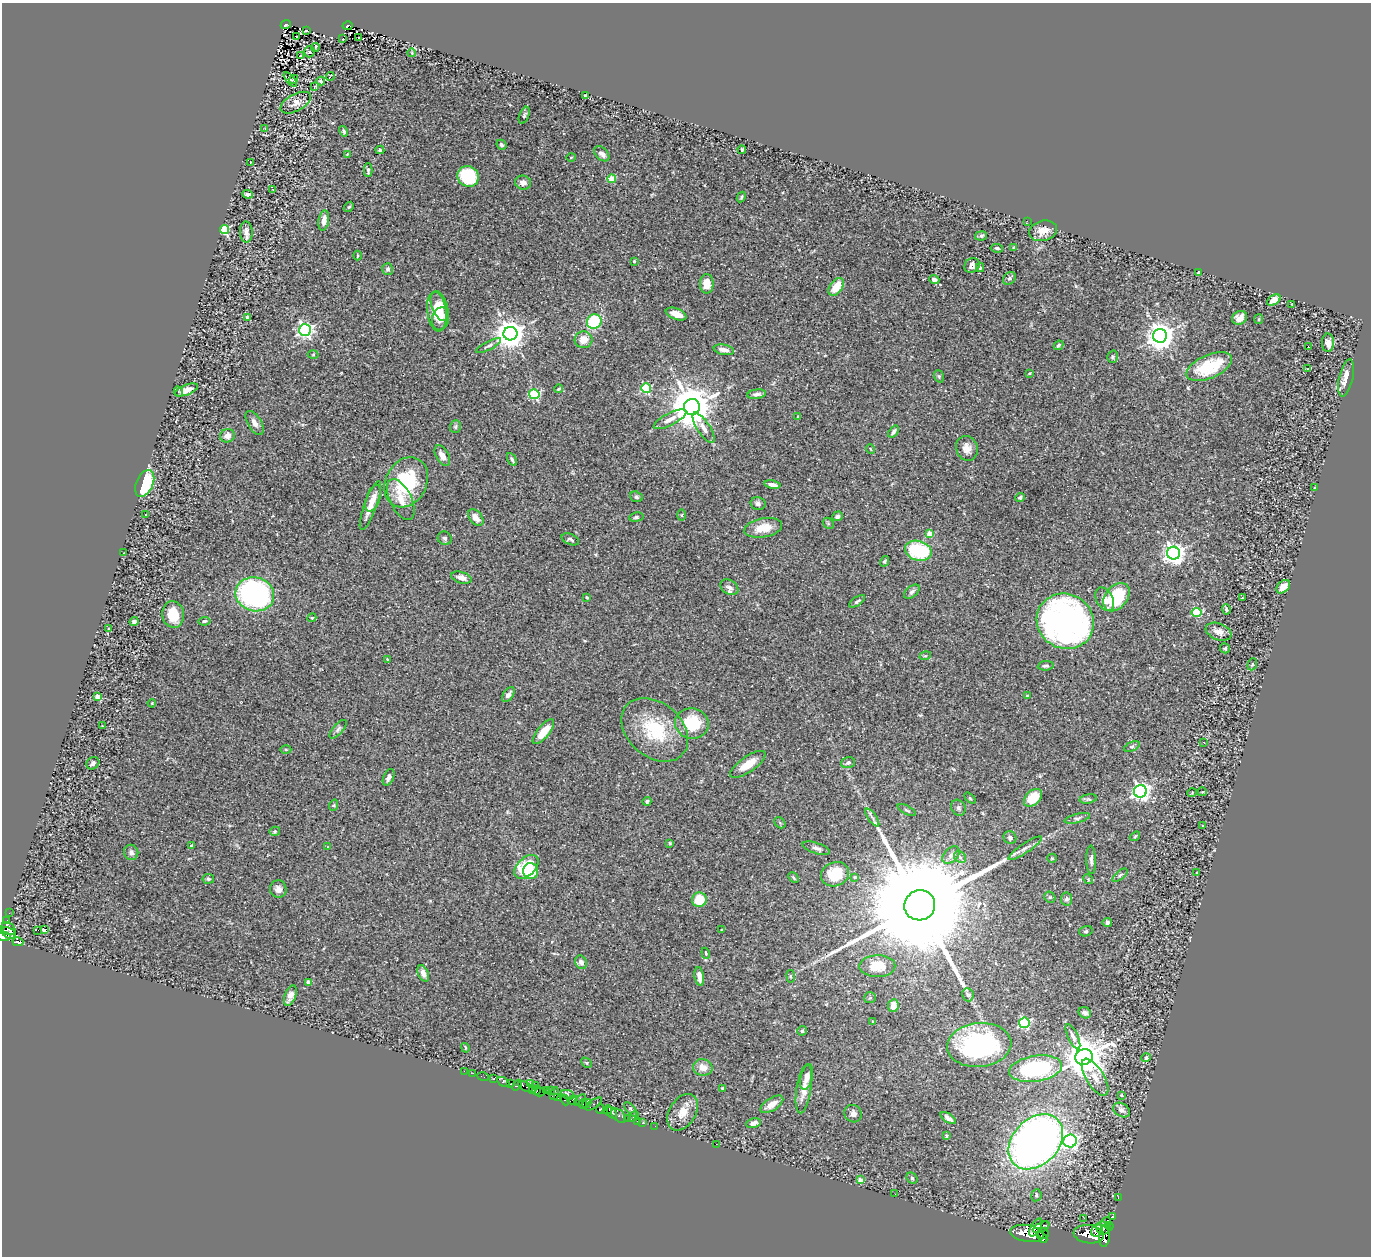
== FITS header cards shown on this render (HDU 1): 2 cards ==
NAXIS1  =                 1369
NAXIS2  =                 1254

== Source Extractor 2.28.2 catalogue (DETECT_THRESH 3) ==
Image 1369 x 1254 px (HDU 1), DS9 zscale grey, 1 PNG px = 1 image px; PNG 1373 x 1258 px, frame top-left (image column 1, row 1254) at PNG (2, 3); each listed source drawn as its Kron ellipse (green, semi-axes under 4 px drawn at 4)
Background 0.395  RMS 0.028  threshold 0.0851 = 3 sigma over >= 5 px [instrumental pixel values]
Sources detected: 303; all 303 listed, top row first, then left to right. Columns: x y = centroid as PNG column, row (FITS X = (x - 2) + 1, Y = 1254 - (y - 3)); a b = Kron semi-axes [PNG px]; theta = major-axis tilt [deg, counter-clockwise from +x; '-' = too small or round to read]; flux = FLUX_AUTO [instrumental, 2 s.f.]
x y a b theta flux
286 25 5 4 - 45
348 26 5 4 - 55
306 30 3 3 - 2.3
297 36 3 2 - 2.5
359 37 2 2 - 1.6
343 39 3 3 - 1.6
316 48 4 2 - 2
309 52 6 5 - 3.2
412 53 4 2 - 1.4
301 56 3 3 - 58
330 77 4 2 - 2.4
293 79 5 4 - 2.1
290 80 9 4 -50 2.9
321 81 4 3 - 3.7
315 87 4 3 - 1.6
585 96 4 3 - 7.1
296 103 16 8 28 14
524 115 9 4 68 4.3
265 128 2 2 - 1.2
344 131 5 4 - 3.6
501 145 5 4 - 3.6
380 150 4 4 - 2.5
742 150 4 4 - 3.2
347 154 4 2 - 1.2
602 154 9 6 -45 8.2
571 157 5 3 - 1.7
250 162 2 2 - 1.1
368 170 7 4 89 4.2
468 176 11 10 - 99
612 179 4 4 - 62
523 183 8 7 - 10
273 189 3 2 - 1.3
248 194 5 3 - 4.6
741 197 5 3 - 2.8
349 207 6 4 42 2.8
324 220 10 5 82 13
1027 221 2 2 - 36
224 230 4 4 - 170
1043 231 14 10 16 22
246 232 10 6 -87 8.9
981 236 6 4 11 4.2
997 248 6 4 -7 4.2
1014 248 3 3 - 8.7
357 256 5 2 - 1.9
634 261 3 3 - 2.8
972 265 8 7 - 13
980 268 4 4 - 1.6
388 269 6 5 - 4.9
1199 272 4 3 - 3.1
1009 278 7 5 44 4
934 279 5 4 - 9.6
707 284 10 7 -89 26
836 287 10 6 54 34
1274 300 7 4 32 17
1292 304 3 2 - 1.6
440 306 15 7 -70 32
437 312 20 9 -82 45
676 314 11 5 -21 19
247 317 4 3 - 5.8
1240 318 8 6 30 12
440 319 11 8 79 16
1259 319 5 4 - 2
594 321 7 7 - 100
305 330 6 6 - 590
510 334 7 7 - 3200
1160 336 7 7 - 2600
583 340 9 8 - 22
1328 343 9 6 -90 14
1059 345 5 4 - 3.6
489 346 14 3 27 4.4
1308 346 2 2 - 96
724 350 10 5 -11 13
313 354 5 3 - 1.9
1113 357 6 5 - 3
1209 367 24 11 24 92
1308 368 3 2 - 27
1030 373 4 3 - 1.5
939 376 6 4 -71 2.6
1346 378 19 7 78 16
646 388 5 5 - 140
558 389 4 3 - 2.1
186 390 12 5 21 19
179 392 5 3 - 1.9
534 394 5 5 - 150
757 394 9 4 7 6.3
692 407 8 8 - 8600
798 417 3 3 - 1.7
670 419 18 6 27 15
255 423 13 6 -59 11
455 426 6 5 - 3
703 428 17 6 -57 12
893 432 7 3 52 4.9
227 436 7 6 - 13
967 448 12 10 -70 15
871 449 5 3 - 1.4
442 456 11 6 -61 13
512 459 7 4 -60 3.8
406 482 26 20 63 140
145 483 14 8 66 93
772 485 8 3 -10 8.5
1314 487 4 3 - 1.7
636 497 6 5 - 4.2
373 498 14 6 70 15
1020 498 5 4 - 3
401 500 22 10 -64 25
758 504 7 6 - 5.8
370 506 26 6 70 23
146 515 2 2 - 1.1
682 515 5 3 - 1.9
837 516 5 4 - 5.4
636 517 7 4 7 3.8
476 518 9 6 -50 14
828 523 6 4 -46 2.4
763 528 19 9 10 33
929 534 4 4 - 25
445 538 7 6 - 5.2
570 539 9 5 -23 4.8
918 551 13 9 -16 140
124 553 2 2 - 1.1
1174 553 6 6 - 1300
885 561 5 4 - 2.5
461 578 10 5 -17 12
729 587 10 7 -32 9.9
1283 587 8 5 44 22
912 592 9 5 38 5.1
255 594 19 17 -15 360
587 597 4 3 - 2.4
1116 597 16 11 51 88
1242 598 2 2 - 1.4
1105 599 12 8 -61 13
857 601 9 4 34 4.4
1226 609 5 3 - 3.3
1196 612 5 4 - 110
173 615 13 11 -81 48
312 618 4 4 - 2.2
204 621 6 4 6 3.8
1065 621 29 27 -29 760
134 622 4 4 - 5.5
109 629 3 3 - 1.4
1219 632 13 8 -20 14
1225 648 5 5 - 3
925 656 6 3 17 2.1
387 659 3 2 - 1.6
1252 664 6 4 70 2.8
1046 666 8 4 6 4.1
508 695 8 5 53 6.8
98 696 4 4 - 21
1027 696 3 3 - 3.2
152 703 4 3 - 1.5
692 724 17 15 -10 83
103 726 4 3 - 1.2
338 729 11 5 49 5.6
655 730 37 27 -41 120
543 732 15 6 50 33
1204 742 2 2 - 1.3
1132 746 8 4 23 3.7
286 750 5 3 - 2.2
93 763 7 6 - 6
848 763 7 5 17 5.5
748 764 21 8 35 29
389 777 9 5 66 7.4
1140 791 6 6 - 870
1202 792 4 3 - 1.6
1192 793 4 3 - 1.4
970 798 6 4 -45 2.2
1033 798 10 7 45 44
1088 799 9 4 10 3.6
647 801 4 4 - 4.5
334 805 6 3 71 2.2
958 808 8 7 - 5.7
907 810 10 3 -27 2.8
872 818 10 2 -55 4.3
1077 818 13 4 14 5.3
780 823 6 4 -47 2.5
1202 826 2 2 - 1.4
275 831 5 4 - 2.4
1135 836 6 3 37 1.9
1010 838 7 6 - 5.8
670 843 3 3 - 1.9
191 846 3 3 - 5.5
328 847 3 3 - 1.2
816 848 14 5 -17 7.5
1025 848 20 4 34 10
131 852 8 7 - 6.1
951 855 10 6 46 8.8
960 857 7 5 -43 4.7
1052 858 5 4 - 2
1091 860 14 5 -89 6.2
526 867 14 9 44 88
531 871 8 7 - 35
1197 872 2 2 - 1.4
835 874 14 12 21 50
1120 875 9 4 39 4.3
855 877 4 4 - 1.8
794 878 6 3 -46 2.3
208 879 5 5 - 3.3
1088 879 5 4 - 2.3
278 889 9 8 - 11
1050 897 6 5 - 3.5
1066 899 6 5 - 4.9
699 900 7 7 - 44
920 905 15 15 - 94000
9 913 2 2 - 4.2
7 920 3 2 - 14
1107 922 5 4 - 3.6
8 929 7 6 - 270
45 929 3 3 - 190
38 930 2 2 - 710
721 930 3 2 - 1.7
1086 931 7 5 16 3.5
9 933 7 5 -27 490
4 936 7 4 -5 670
18 942 5 3 - 120
706 953 5 4 - 2.2
581 962 7 5 -64 8.8
877 966 18 11 1 43
423 973 9 5 -66 12
699 976 9 4 -82 14
791 976 6 3 -82 2.4
308 982 4 3 - 11
968 995 6 5 - 3.5
290 996 11 5 69 9.7
870 998 6 5 - 3.1
893 1006 6 5 - 16
1085 1013 6 5 - 7.7
873 1021 3 3 - 1.4
1024 1023 5 5 - 220
802 1031 5 4 - 3.8
1073 1037 14 5 -65 8.7
979 1045 32 22 5 270
465 1048 5 3 - 2.2
1084 1057 8 7 - 6600
1146 1058 5 4 - 5.5
586 1063 6 3 -46 2.1
703 1067 10 8 -12 19
1036 1069 27 13 9 200
464 1071 2 2 - 6.4
473 1073 3 2 - 3.9
483 1077 6 2 -18 5.8
807 1077 13 6 76 12
1095 1077 21 9 -58 23
494 1079 3 3 - 34
503 1082 6 3 -31 110
530 1083 3 2 - 13
511 1084 3 3 - 520
517 1085 6 3 49 37
536 1086 3 3 - 200
525 1087 8 3 -28 60
723 1088 3 3 - 2.5
804 1089 25 7 81 21
537 1090 5 3 - 59
546 1090 4 3 - 180
550 1090 2 2 - 12
533 1091 3 2 - 24
540 1092 5 2 - 270
554 1093 6 4 72 410
568 1095 7 4 -20 550
1121 1095 3 3 - 1.6
557 1097 4 3 - 39
565 1100 5 3 - 110
573 1100 5 4 - 400
580 1100 7 4 51 480
583 1104 5 3 - 260
587 1104 5 3 - 320
594 1104 9 3 35 40
772 1104 13 6 34 16
600 1109 5 4 - 360
631 1109 9 4 -49 3.1
607 1110 5 3 - 140
1122 1110 9 6 -33 7.4
683 1112 20 13 59 28
612 1113 6 4 -55 210
853 1114 9 8 - 9.3
619 1116 8 5 -42 120
633 1117 6 3 46 77
627 1118 2 2 - 10
948 1118 8 4 -34 6.8
637 1121 2 2 - 8.5
643 1123 3 3 - 43
753 1123 7 4 16 7.8
655 1126 2 2 - 12
946 1136 4 3 - 2.1
1070 1141 7 6 - 540
1036 1142 31 23 46 1300
716 1144 2 2 - 11
912 1178 6 5 - 3.1
860 1180 4 3 - 13
895 1194 2 2 - 4.6
1036 1195 6 5 - 5
1118 1198 2 2 - 10
1113 1217 4 3 - 18
1084 1218 2 2 - 3.2
1106 1222 5 3 - 120
1109 1226 4 3 - 110
1036 1227 10 4 59 2200
1041 1227 9 4 27 1200
1103 1228 7 6 - 1400
1097 1230 6 5 - 1400
1027 1233 17 8 -9 7000
1043 1233 6 5 - 740
1089 1234 15 9 -7 5800
1104 1236 11 5 85 1800
1042 1238 6 3 -45 720
At the frame edge (FLAGS 8, measured only in part): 1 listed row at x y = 4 936